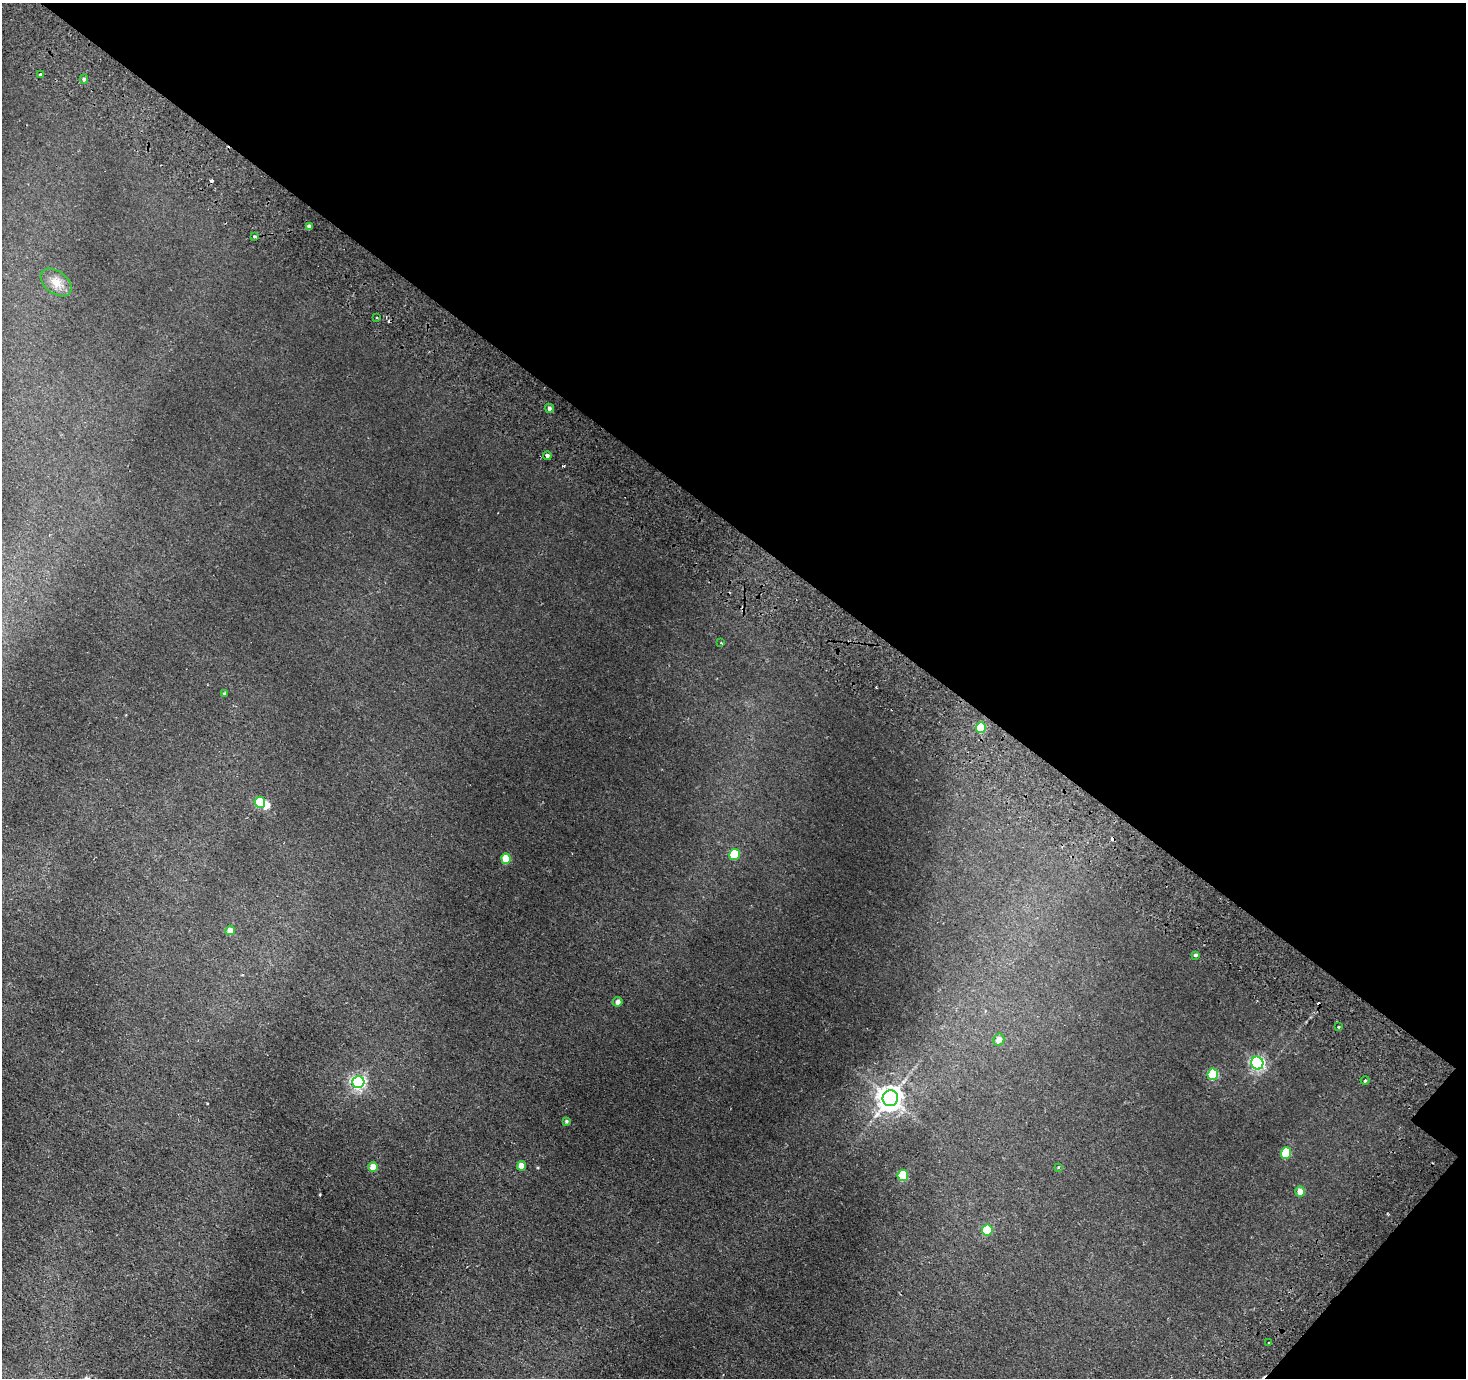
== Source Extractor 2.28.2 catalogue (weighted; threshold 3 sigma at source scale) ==
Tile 8 of 4 x 4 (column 4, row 2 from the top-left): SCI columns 4518-5981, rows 3130-4505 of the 6109 x 6117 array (HDU 1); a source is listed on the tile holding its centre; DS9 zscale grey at full resolution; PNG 1468 x 1380 px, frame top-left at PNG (2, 3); each listed source drawn as its Kron ellipse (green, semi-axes under 4 px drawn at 4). Shown black and unused: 39% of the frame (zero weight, under 2 of 3 exposures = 6% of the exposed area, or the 3 px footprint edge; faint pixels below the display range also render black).
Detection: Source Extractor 2.28.2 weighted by HDU 2 'WHT'; one run over the whole footprint, this tile lists its part. Background 0.00667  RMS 0.004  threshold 0.0181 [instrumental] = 3 sigma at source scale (4.5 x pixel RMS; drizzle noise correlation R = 1.50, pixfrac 1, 0.05/0.05 arcsec/px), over >= 5 px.
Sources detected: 38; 1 inside a brighter object's white glare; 4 cosmic-ray / hot-pixel residue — neither listed nor drawn; the other 33 listed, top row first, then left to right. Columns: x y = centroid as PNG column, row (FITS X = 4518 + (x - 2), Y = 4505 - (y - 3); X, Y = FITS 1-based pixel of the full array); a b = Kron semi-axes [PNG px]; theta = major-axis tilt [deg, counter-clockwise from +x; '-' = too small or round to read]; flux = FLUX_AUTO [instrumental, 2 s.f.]
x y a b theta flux
41 74 3 3 - 1.1
84 79 4 4 - 0.71
309 227 4 4 - 1.8
255 236 3 3 - 0.64
56 282 17 11 -38 4.6
377 318 2 2 - 0.4
549 408 5 4 - 0.83
547 456 4 3 - 3.6
721 643 3 2 - 0.26
224 693 4 3 - 0.5
981 728 5 5 - 16
260 802 5 5 - 25
734 855 5 5 - 16
506 859 5 5 - 9.3
230 930 5 4 - 4
1196 955 3 3 - 1.4
618 1002 4 4 - 2
1338 1027 3 2 - 0.52
999 1040 6 5 - 3
1257 1063 6 6 - 89
1213 1074 6 5 - 26
1365 1081 4 3 - 0.44
358 1082 6 6 - 100
890 1098 8 7 - 390
566 1121 4 4 - 0.54
1286 1153 6 5 - 19
521 1166 5 4 - 5.6
373 1167 5 4 - 7.9
1058 1167 3 3 - 0.43
903 1176 5 5 - 23
1300 1191 5 4 - 3.5
987 1230 5 5 - 17
1269 1343 3 3 - 0.96